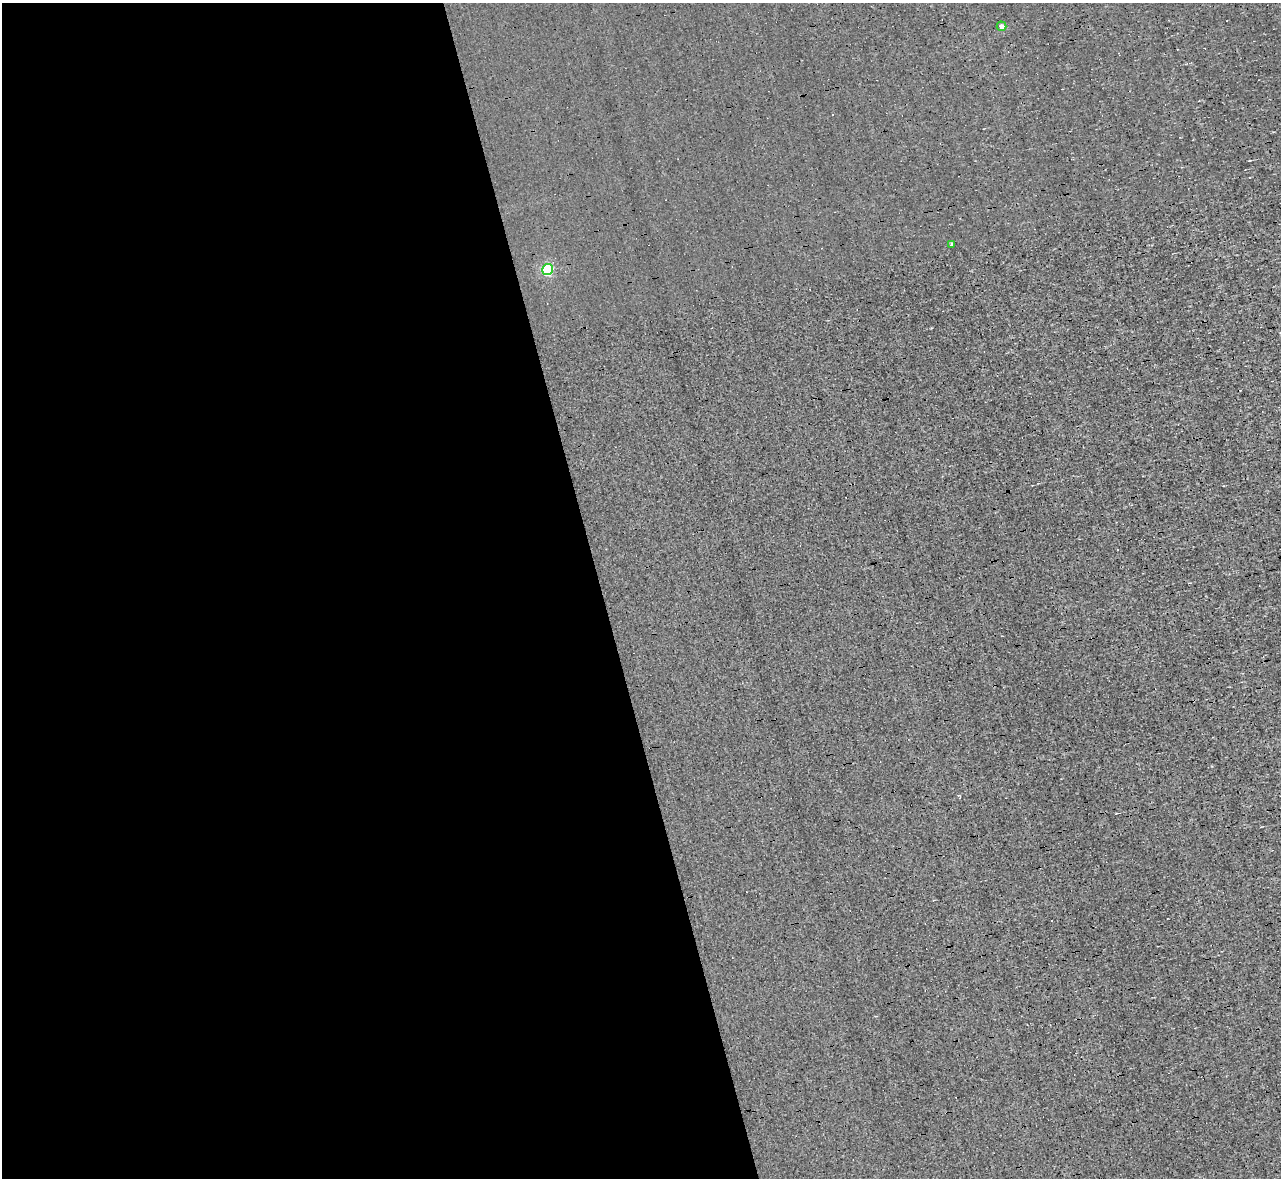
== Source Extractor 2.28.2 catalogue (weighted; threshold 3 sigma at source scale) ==
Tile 9 of 4 x 4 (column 1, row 3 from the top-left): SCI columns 1-1279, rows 1321-2496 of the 5117 x 5112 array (HDU 1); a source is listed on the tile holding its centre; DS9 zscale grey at full resolution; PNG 1283 x 1180 px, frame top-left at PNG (2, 3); each listed source drawn as its Kron ellipse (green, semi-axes under 4 px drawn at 4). Shown black and unused: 47% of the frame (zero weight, under 3 of 4 exposures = <1% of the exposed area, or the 3 px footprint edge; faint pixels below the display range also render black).
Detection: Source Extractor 2.28.2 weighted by HDU 2 'WHT'; one run over the whole footprint, this tile lists its part. Background 0.00314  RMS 0.044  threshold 0.2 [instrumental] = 3 sigma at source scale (4.5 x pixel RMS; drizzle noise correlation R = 1.50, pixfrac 1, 0.05/0.05 arcsec/px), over >= 5 px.
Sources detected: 6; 3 cosmic-ray / hot-pixel residue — neither listed nor drawn; the other 3 listed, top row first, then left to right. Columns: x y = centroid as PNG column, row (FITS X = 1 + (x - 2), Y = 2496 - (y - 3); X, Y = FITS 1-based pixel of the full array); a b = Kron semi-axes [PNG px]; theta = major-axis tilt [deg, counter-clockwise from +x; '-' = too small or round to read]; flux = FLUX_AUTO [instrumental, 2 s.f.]
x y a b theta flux
1002 26 5 4 - 30
952 244 3 3 - 36
548 269 5 5 - 430